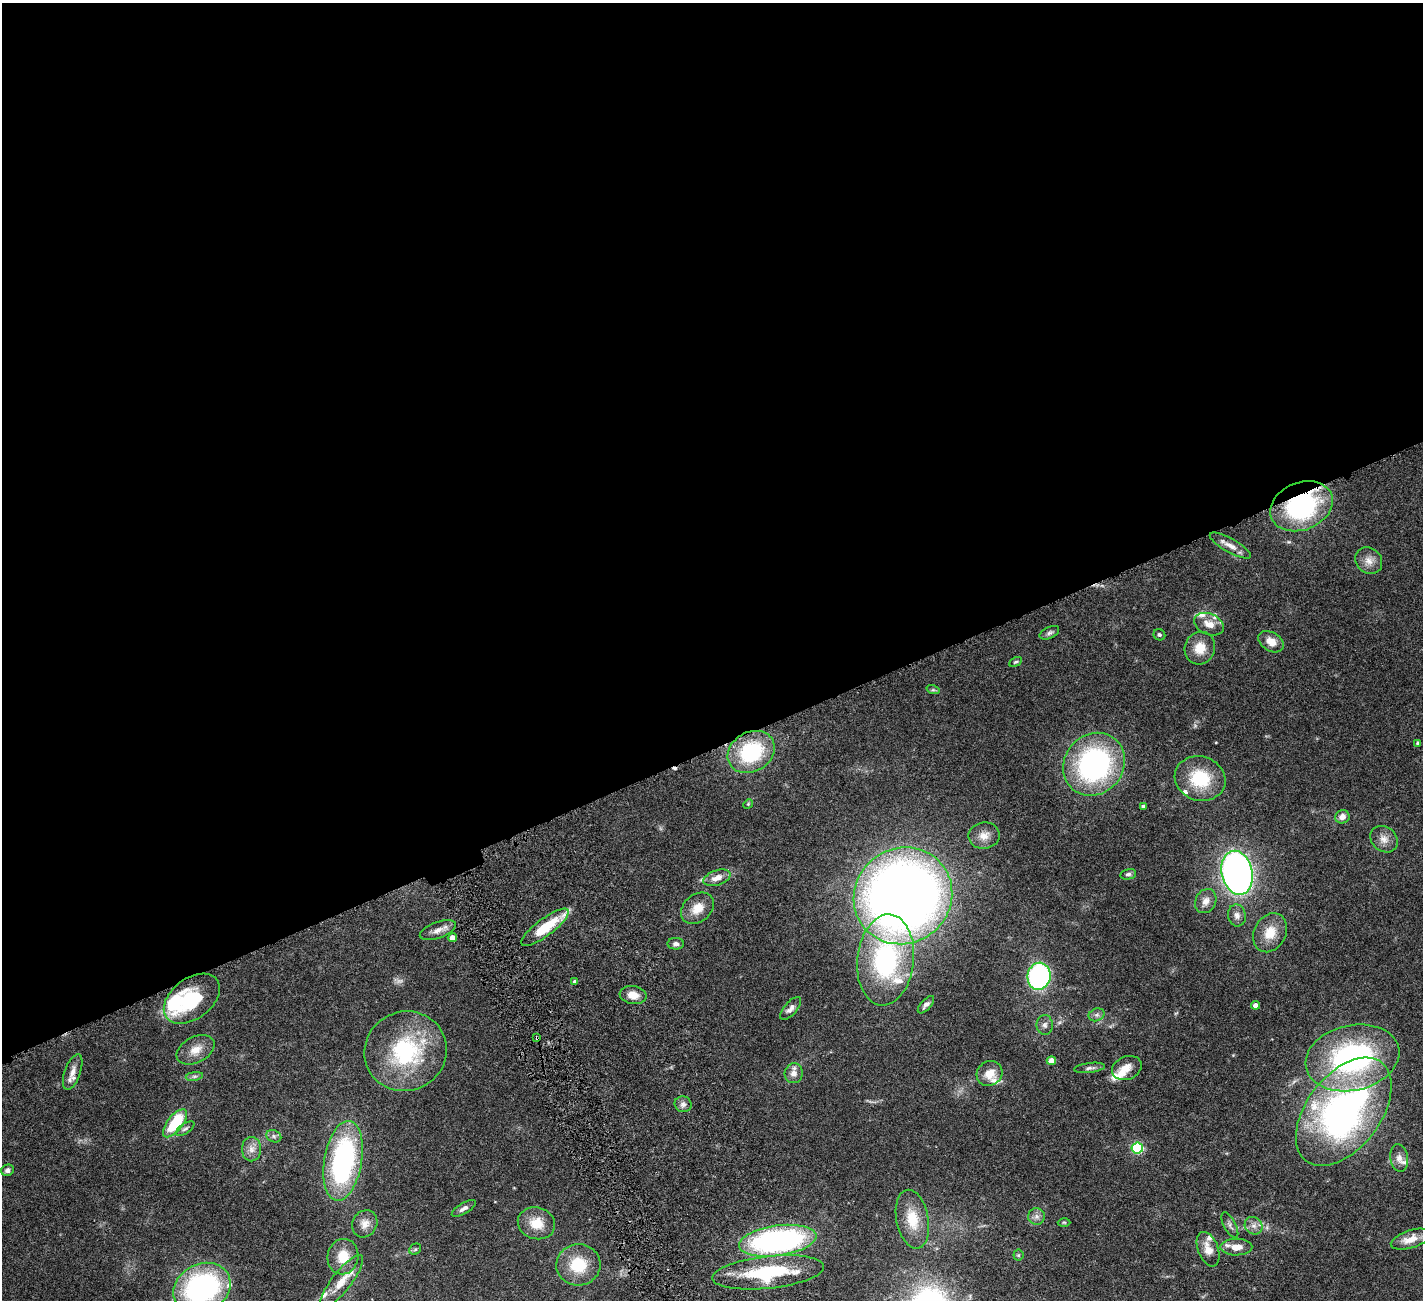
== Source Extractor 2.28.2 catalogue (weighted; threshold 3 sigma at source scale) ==
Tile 2 of 4 x 4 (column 2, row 1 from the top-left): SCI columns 1424-2844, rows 4193-5490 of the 5741 x 5679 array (HDU 1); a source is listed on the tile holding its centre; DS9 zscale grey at full resolution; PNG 1425 x 1302 px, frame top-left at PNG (2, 3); each listed source drawn as its Kron ellipse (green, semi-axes under 4 px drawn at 4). Shown black and unused: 58% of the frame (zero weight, under 4 of 8 exposures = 2% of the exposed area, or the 3 px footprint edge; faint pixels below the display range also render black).
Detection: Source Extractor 2.28.2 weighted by HDU 2 'WHT'; one run over the whole footprint, this tile lists its part. Background 0.0766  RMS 0.0028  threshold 0.0113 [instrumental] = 3 sigma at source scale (4.09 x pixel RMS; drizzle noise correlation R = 1.36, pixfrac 0.8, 0.05/0.05 arcsec/px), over >= 5 px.
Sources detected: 97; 1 too faint to see at this stretch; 1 cosmic-ray / hot-pixel residue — neither listed nor drawn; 14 inside a brighter listed object's ellipse — not listed separately; the other 81 listed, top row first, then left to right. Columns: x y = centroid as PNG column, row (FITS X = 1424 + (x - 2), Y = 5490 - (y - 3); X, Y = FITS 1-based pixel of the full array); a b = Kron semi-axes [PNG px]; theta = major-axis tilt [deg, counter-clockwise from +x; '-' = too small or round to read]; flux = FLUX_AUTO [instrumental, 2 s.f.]
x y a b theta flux
1301 506 32 23 22 35
1230 546 23 7 -29 2.2
1369 561 14 12 -45 2.3
1209 624 15 10 -22 2.6
1049 633 10 5 26 0.75
1159 635 6 5 - 0.52
1271 642 14 9 -32 2.7
1200 648 16 15 - 4.2
1016 662 7 3 26 0.35
933 690 7 4 -17 0.41
1418 743 3 3 - 0.46
751 752 25 19 31 18
1094 764 33 29 50 52
1200 778 26 22 -17 12
748 804 5 4 - 0.25
1143 806 4 3 - 0.49
1342 817 7 6 - 1.7
984 836 15 13 8 2.6
1384 839 15 12 -40 2.2
1237 873 22 15 -77 110
1128 874 8 5 13 0.66
717 878 14 7 19 2.3
903 896 50 47 36 290
1206 901 12 10 63 1.8
697 908 18 13 41 3.8
1237 915 11 9 -78 1.3
545 927 29 8 37 9.6
438 930 19 8 20 2
1270 933 20 16 61 4.8
452 938 4 4 - 2.3
676 944 8 5 0 0.84
886 960 46 28 84 37
1039 976 13 11 81 50
575 982 4 3 - 0.72
633 995 13 9 -8 2.6
192 999 32 20 37 17
926 1005 11 5 47 0.88
1256 1005 4 4 - 1.8
791 1008 14 6 49 1.4
1097 1015 8 6 20 0.75
1045 1025 10 8 -89 1
537 1038 4 3 - 0.32
196 1050 20 13 27 3.2
405 1051 41 39 26 27
1352 1058 47 32 13 50
1051 1061 4 4 - 2.9
1089 1068 15 5 7 0.85
1127 1068 15 11 23 2.4
73 1072 19 8 70 2.3
794 1073 10 9 - 1.8
989 1073 13 12 - 3.6
194 1076 9 4 8 0.59
683 1104 8 7 - 1
1344 1112 62 37 52 94
175 1123 17 8 52 12
185 1129 10 5 33 0.65
274 1136 8 6 -22 0.66
1137 1148 5 5 - 28
251 1149 12 9 90 1.8
1399 1158 14 9 -82 1.5
343 1161 40 19 80 47
7 1170 6 5 - 0.72
464 1208 13 5 31 1.1
1037 1216 8 8 - 1.1
912 1219 30 16 -79 6.9
1064 1222 6 4 -1 0.34
536 1223 19 16 -16 4.9
365 1224 14 12 60 2.3
1230 1225 14 6 -62 0.93
1254 1226 9 8 - 1.3
1411 1239 21 9 17 3.7
778 1241 39 15 8 67
1236 1247 16 8 0 3
415 1249 6 5 - 0.39
1208 1249 18 10 -69 2.9
1018 1255 5 5 - 0.37
343 1257 18 15 79 5
578 1265 22 20 6 8.5
768 1272 56 16 6 19
341 1282 33 9 52 4.4
202 1288 30 24 27 50
Overlapping masked pixels (flux is a lower limit): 3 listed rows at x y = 1301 506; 192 999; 537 1038
Isophote crosses this tile's border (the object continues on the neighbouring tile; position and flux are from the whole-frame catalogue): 1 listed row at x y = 202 1288